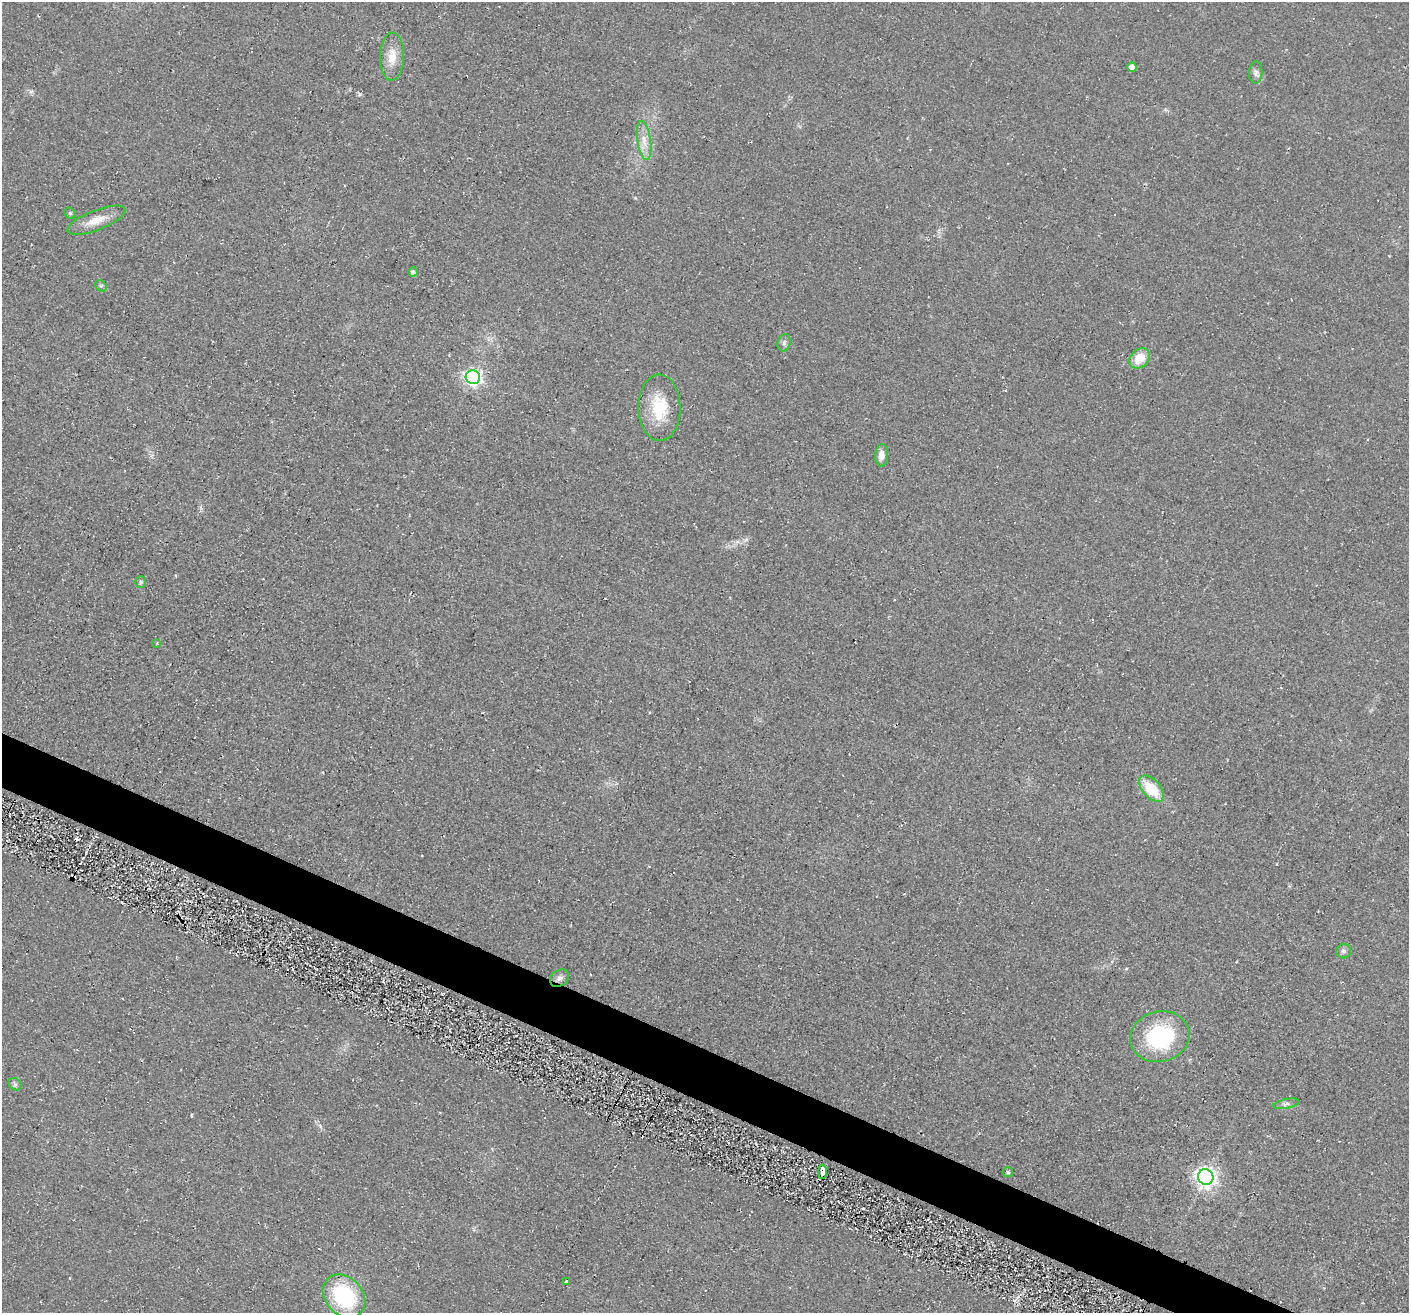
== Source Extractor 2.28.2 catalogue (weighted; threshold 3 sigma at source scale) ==
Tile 6 of 4 x 4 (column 2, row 2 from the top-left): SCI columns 1454-2860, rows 2946-4256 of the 5705 x 5727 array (HDU 1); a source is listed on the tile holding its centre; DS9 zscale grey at full resolution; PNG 1411 x 1315 px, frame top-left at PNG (2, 2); each listed source drawn as its Kron ellipse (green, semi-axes under 4 px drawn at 4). Shown black and unused: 4% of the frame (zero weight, under 2 of 3 exposures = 3% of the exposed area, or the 3 px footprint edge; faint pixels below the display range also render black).
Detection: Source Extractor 2.28.2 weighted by HDU 2 'WHT'; one run over the whole footprint, this tile lists its part. Background 0.0808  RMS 0.014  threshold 0.0651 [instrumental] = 3 sigma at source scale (4.5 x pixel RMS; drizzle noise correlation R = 1.50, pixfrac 1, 0.05/0.05 arcsec/px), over >= 5 px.
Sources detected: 28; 2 cosmic-ray / hot-pixel residue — neither listed nor drawn; the other 26 listed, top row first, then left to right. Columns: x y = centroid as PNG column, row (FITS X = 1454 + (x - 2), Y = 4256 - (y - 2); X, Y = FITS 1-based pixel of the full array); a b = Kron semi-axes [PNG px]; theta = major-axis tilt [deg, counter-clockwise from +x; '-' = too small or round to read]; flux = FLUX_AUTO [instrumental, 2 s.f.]
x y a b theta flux
392 57 24 12 88 22
1132 67 4 4 - 17
1256 72 11 7 87 5.1
644 140 20 6 -81 15
70 213 6 5 - 2.2
96 220 31 10 21 23
413 272 5 4 - 4.4
101 286 6 5 - 2.4
784 343 9 6 74 4.3
1139 358 11 9 46 28
473 377 7 7 - 480
659 408 33 21 -89 56
881 455 11 6 87 10
141 582 6 5 - 2.5
157 643 4 2 - 1.3
1151 789 16 9 -46 47
1343 951 7 7 - 4.2
559 978 10 8 34 6.5
1160 1037 30 25 14 130
15 1084 7 5 -42 3.3
1286 1104 13 4 11 5
822 1172 7 4 -90 68
1008 1172 5 5 - 2.1
1206 1177 8 7 - 790
566 1282 4 3 - 7.4
344 1296 24 18 -46 120
Overlapping masked pixels (flux is a lower limit): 1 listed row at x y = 822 1172